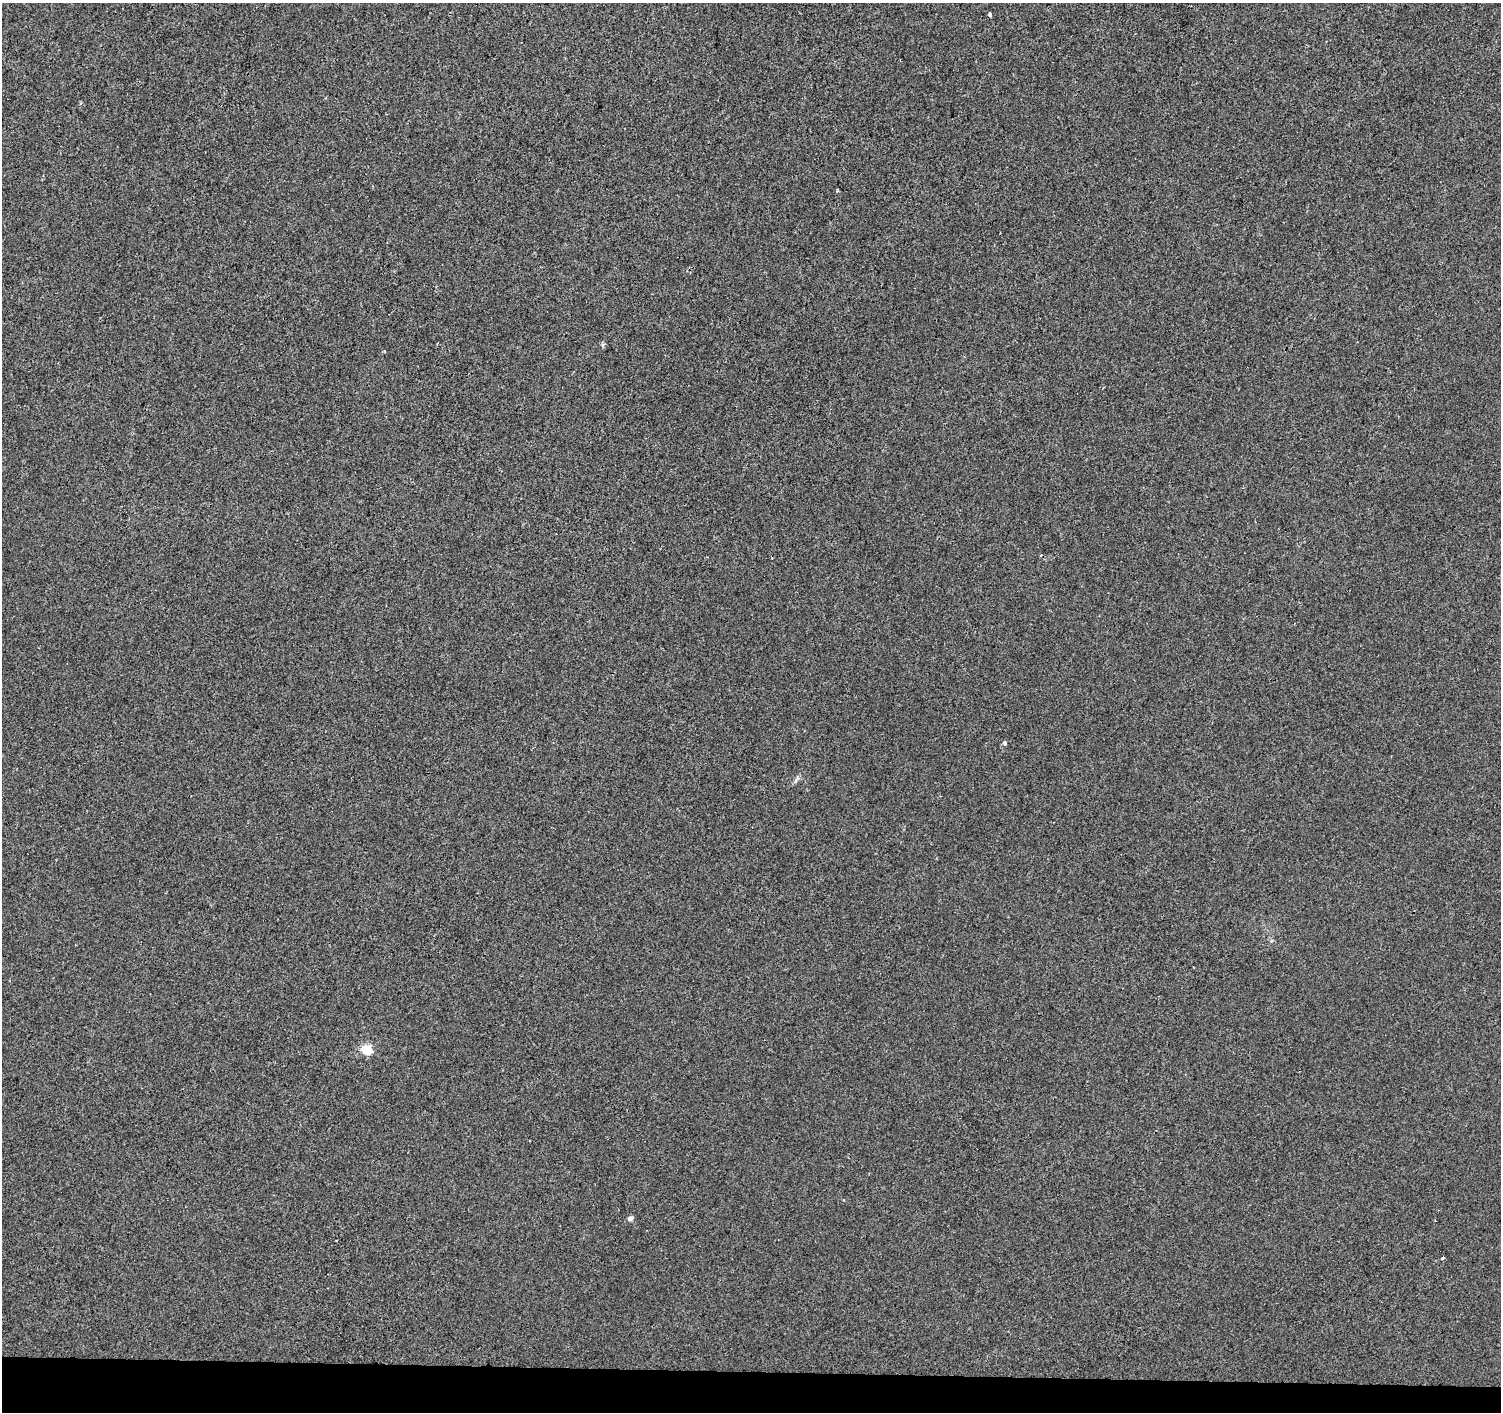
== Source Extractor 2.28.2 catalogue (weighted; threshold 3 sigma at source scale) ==
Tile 8 of 3 x 3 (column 2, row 3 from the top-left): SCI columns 1506-3004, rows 282-1691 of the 4502 x 4738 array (HDU 1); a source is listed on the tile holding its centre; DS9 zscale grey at full resolution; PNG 1503 x 1414 px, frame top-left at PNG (2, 3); no overlay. Shown black and unused: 3% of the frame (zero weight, under 2 of 3 exposures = <1% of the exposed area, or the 3 px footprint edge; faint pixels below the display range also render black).
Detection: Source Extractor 2.28.2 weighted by HDU 2 'WHT'; one run over the whole footprint, this tile lists its part. Background -7.82e-04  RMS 0.0042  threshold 0.0187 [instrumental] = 3 sigma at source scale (4.5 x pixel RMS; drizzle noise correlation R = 1.50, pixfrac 1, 0.0396/0.0396 arcsec/px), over >= 5 px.
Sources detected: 6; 1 cosmic-ray / hot-pixel residue — not listed; the other 5 listed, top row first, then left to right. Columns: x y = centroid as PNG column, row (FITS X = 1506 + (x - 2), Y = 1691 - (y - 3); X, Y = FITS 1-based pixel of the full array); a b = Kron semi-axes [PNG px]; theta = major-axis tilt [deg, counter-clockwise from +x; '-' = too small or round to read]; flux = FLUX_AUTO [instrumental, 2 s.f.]
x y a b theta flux
602 345 5 5 - 0.76
1005 743 5 4 - 1.2
366 1050 5 5 - 24
630 1218 5 4 - 2.3
1443 1258 3 3 - 1.2